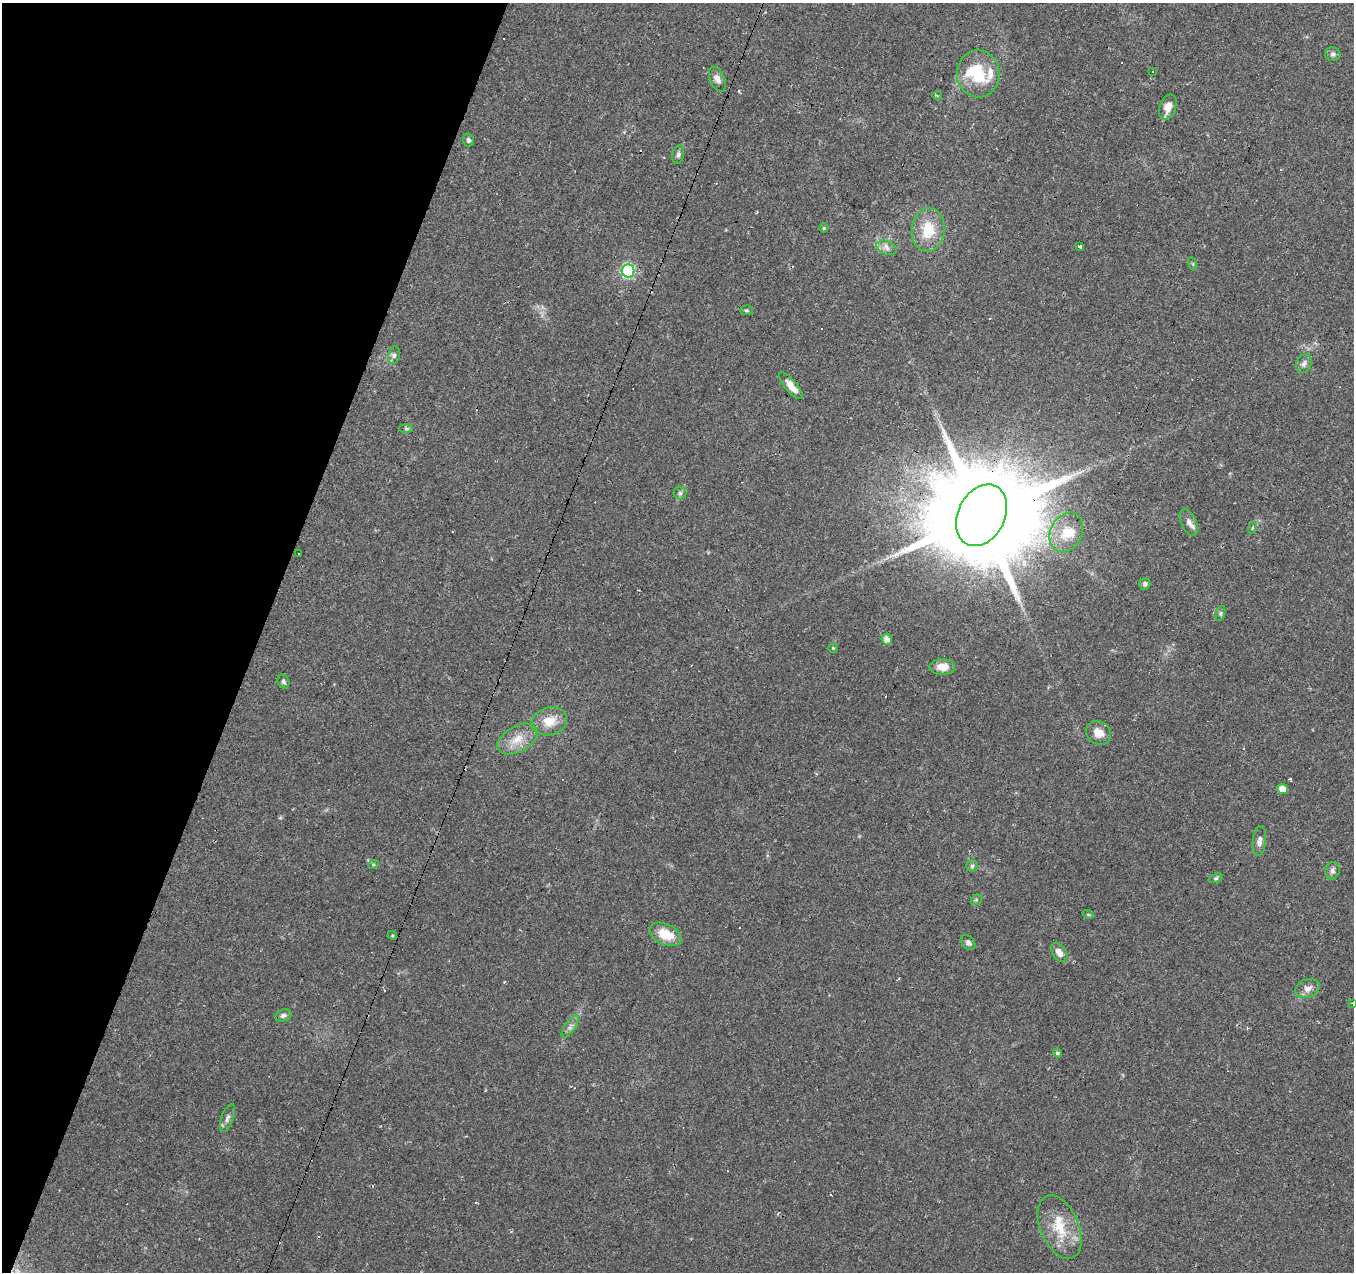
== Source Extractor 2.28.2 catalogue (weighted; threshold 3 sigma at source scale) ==
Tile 9 of 4 x 4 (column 1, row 3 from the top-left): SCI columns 1-1352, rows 1482-2751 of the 5415 x 5566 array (HDU 1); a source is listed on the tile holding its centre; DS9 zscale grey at full resolution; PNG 1356 x 1274 px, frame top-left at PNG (2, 3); each listed source drawn as its Kron ellipse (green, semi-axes under 4 px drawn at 4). Shown black and unused: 19% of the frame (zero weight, under 2 of 3 exposures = <1% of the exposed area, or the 3 px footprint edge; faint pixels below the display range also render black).
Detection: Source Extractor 2.28.2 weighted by HDU 2 'WHT'; one run over the whole footprint, this tile lists its part. Background 0.0886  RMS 0.0067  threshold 0.0302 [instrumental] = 3 sigma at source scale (4.5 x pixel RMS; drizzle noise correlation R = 1.50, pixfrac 1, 0.0396/0.0396 arcsec/px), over >= 5 px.
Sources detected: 71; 1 inside a brighter object's white glare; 14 cosmic-ray / hot-pixel residue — neither listed nor drawn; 3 inside a brighter listed object's ellipse — not listed separately; the other 53 listed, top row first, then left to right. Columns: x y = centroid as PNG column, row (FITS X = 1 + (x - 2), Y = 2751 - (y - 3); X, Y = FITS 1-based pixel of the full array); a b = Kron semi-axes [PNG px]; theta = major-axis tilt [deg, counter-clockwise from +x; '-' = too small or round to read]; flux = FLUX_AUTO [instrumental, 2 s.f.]
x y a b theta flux
1333 54 8 7 - 1.9
1152 71 2 2 - 0.58
978 74 23 21 -86 25
717 79 13 7 -66 4
937 96 5 3 - 0.67
1168 107 13 8 70 6.6
468 140 6 5 - 1.6
678 154 10 5 78 1.8
824 228 4 4 - 0.95
928 230 22 16 84 20
1080 247 4 3 - 1.5
887 248 11 6 -23 3.2
1193 264 6 4 -72 0.82
628 271 6 6 - 92
746 310 6 4 2 0.97
394 355 9 6 79 1.9
1304 364 10 7 64 2.8
791 386 17 6 -50 6.9
406 429 7 4 -2 1.1
680 493 6 6 - 1.5
982 515 32 23 63 21000
1189 522 14 7 -65 3.8
1252 528 6 3 72 0.71
1066 532 21 15 64 14
299 553 3 3 - 1
1145 584 6 5 - 2.3
1221 613 8 3 71 0.98
887 639 5 5 - 5.2
833 648 4 4 - 0.77
942 667 12 8 0 7.9
283 681 7 6 - 1.6
549 721 18 14 14 12
1098 733 13 11 -33 7.5
517 739 22 13 29 12
1283 789 5 5 - 8.3
1259 841 15 6 84 3.2
373 865 5 3 - 0.69
972 866 6 5 - 1.3
1332 871 9 7 80 2.6
1216 878 7 4 19 1.1
976 900 6 4 43 0.99
1088 914 6 3 -19 0.74
666 934 17 10 -25 15
392 935 5 4 - 0.75
968 942 9 6 -49 2.4
1059 952 11 6 -56 4.5
1308 988 13 9 19 4.7
1353 1003 2 2 - 0.87
283 1015 8 6 17 2
570 1026 13 5 56 2.8
1057 1053 4 4 - 1.4
227 1118 15 6 70 2.7
1060 1227 34 19 -67 23
Overlapping masked pixels (flux is a lower limit): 1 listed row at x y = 982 515
Isophote crosses this tile's border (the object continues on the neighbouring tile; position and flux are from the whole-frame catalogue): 1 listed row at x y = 1353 1003